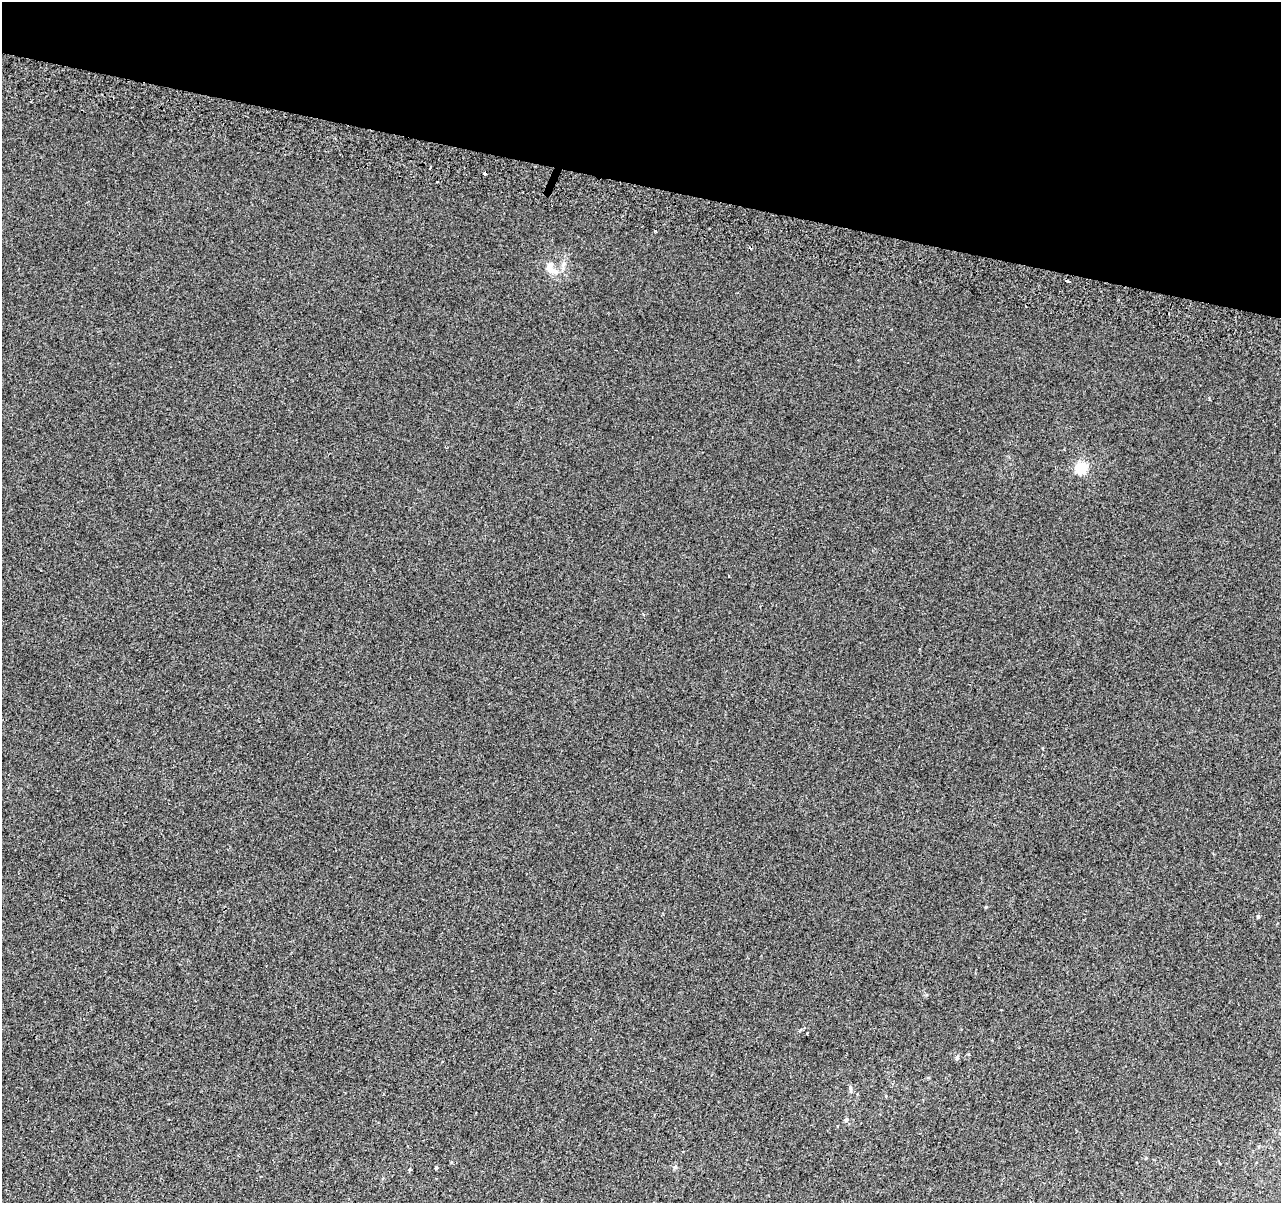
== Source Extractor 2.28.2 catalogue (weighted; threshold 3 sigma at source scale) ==
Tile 2 of 4 x 4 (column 2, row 1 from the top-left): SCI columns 1300-2578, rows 3930-5130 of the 5152 x 5395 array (HDU 1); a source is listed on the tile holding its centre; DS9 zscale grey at full resolution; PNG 1283 x 1205 px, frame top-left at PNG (2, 2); no overlay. Shown black and unused: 15% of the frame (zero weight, under 2 of 3 exposures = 2% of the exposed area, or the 3 px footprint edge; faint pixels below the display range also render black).
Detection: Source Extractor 2.28.2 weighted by HDU 2 'WHT'; one run over the whole footprint, this tile lists its part. Background 0.00537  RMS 0.0056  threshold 0.025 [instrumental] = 3 sigma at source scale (4.5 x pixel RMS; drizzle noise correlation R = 1.50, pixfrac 1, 0.0396/0.0396 arcsec/px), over >= 5 px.
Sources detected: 16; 4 cosmic-ray / hot-pixel residue — not listed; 1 inside a brighter listed object's ellipse — not listed separately; the other 11 listed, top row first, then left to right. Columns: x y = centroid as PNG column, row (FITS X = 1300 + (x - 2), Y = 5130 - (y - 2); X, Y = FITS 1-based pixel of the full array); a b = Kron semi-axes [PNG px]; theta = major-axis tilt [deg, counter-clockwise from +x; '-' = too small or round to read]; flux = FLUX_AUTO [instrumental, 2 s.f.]
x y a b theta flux
563 264 8 6 57 1.8
551 270 19 9 -24 5.2
1068 281 4 3 - 5.1
1081 468 6 5 - 52
986 907 4 3 - 0.53
1258 916 4 3 - 0.77
957 1057 6 5 - 1.1
850 1088 8 4 -72 0.97
846 1120 6 4 68 0.84
436 1168 4 3 - 0.6
410 1169 5 3 - 0.47
Overlapping masked pixels (flux is a lower limit): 1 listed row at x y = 1068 281
Unlisted compact peaks at least as high as the median listed source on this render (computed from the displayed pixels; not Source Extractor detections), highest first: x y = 675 1167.